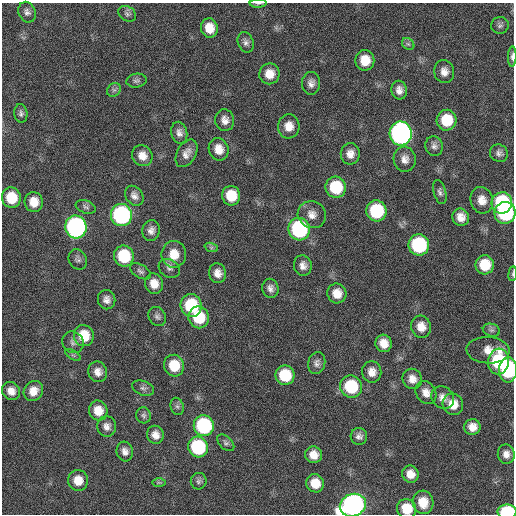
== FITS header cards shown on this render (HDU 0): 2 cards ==
NAXIS1  =                  512 / Axis length
NAXIS2  =                  512 / Axis length

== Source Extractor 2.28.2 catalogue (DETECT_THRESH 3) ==
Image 512 x 512 px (HDU 0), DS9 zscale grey, 1 PNG px = 1 image px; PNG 516 x 516 px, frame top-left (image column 1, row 512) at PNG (2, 3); each listed source drawn as its Kron ellipse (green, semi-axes under 4 px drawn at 4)
Background 115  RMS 11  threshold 34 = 3 sigma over >= 5 px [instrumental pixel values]
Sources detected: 107; all 107 listed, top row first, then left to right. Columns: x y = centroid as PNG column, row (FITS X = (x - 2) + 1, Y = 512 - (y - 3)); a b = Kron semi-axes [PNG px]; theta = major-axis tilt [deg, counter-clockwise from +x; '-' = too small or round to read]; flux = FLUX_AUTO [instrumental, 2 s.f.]
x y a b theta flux
258 3 8 3 1 1200
27 12 10 8 -68 3300
127 14 9 7 -31 2500
500 25 9 8 - 2500
209 28 10 8 -78 11000
246 42 10 8 -69 3200
408 44 7 5 -42 1600
512 57 10 4 89 2300
365 60 10 9 - 14000
444 72 11 10 - 6000
269 74 10 10 - 9800
136 81 10 7 9 2300
311 83 11 9 85 4500
114 90 7 6 - 2100
399 90 9 8 - 4900
21 113 9 6 -83 2400
225 120 11 9 -83 5300
447 120 10 10 - 24000
289 126 12 11 - 8800
179 133 11 8 -79 4200
401 133 12 11 - 300000
434 146 10 8 -73 3300
219 149 11 10 - 8900
187 153 15 9 60 6100
499 153 9 8 - 3200
350 154 11 9 89 6500
142 156 11 10 - 8000
405 159 12 11 - 5900
336 187 10 10 - 33000
440 192 12 6 -75 2600
134 196 11 8 -53 4400
231 196 10 9 - 19000
11 198 10 9 - 21000
482 200 13 11 -75 8400
34 202 10 9 - 11000
502 203 11 10 - 65000
86 207 10 6 -19 2300
376 211 10 10 - 50000
505 213 11 10 - 83000
121 215 11 10 - 140000
312 215 14 13 - 7500
461 217 9 8 - 6700
76 227 11 10 - 230000
299 229 11 10 - 97000
151 230 10 8 79 4600
419 245 10 10 - 73000
211 247 7 4 -18 1500
174 254 13 12 - 13000
124 256 10 10 - 37000
78 259 10 8 -58 2700
485 265 9 9 - 19000
303 266 10 9 - 5000
169 268 11 9 -31 3400
140 271 11 6 -31 2500
218 273 10 8 -74 5900
513 274 7 3 82 1000
154 284 10 9 - 9100
270 288 9 8 - 3800
337 293 10 9 - 9100
107 300 9 8 - 4300
191 305 11 10 - 41000
157 316 10 8 -55 2700
199 317 11 10 - 28000
421 327 11 10 - 9100
491 330 9 6 -14 2200
84 336 11 10 - 19000
73 342 11 10 - 3900
384 343 9 8 - 8700
488 350 21 13 -3 11000
73 355 9 3 -31 1200
499 362 13 10 84 58000
317 363 11 8 76 3600
174 366 11 10 - 19000
508 370 12 9 86 57000
98 372 10 9 - 5700
372 372 11 9 -84 6800
285 375 10 9 - 27000
412 379 10 9 - 6800
351 387 11 11 - 42000
143 388 11 7 -19 2600
11 391 9 8 - 6700
33 391 10 9 - 8100
426 393 12 9 -58 6600
443 397 12 10 -43 6000
453 404 11 10 - 11000
177 406 9 6 -73 2100
98 411 10 9 - 11000
144 415 8 7 - 2300
107 426 10 9 - 4300
204 426 10 10 - 82000
472 427 8 8 - 7400
155 435 9 8 - 5700
359 436 8 8 - 3500
226 443 10 6 -43 2200
198 447 10 9 - 61000
125 451 10 8 -74 4600
506 454 9 8 - 5100
313 455 8 8 - 7600
410 474 9 8 - 8100
78 480 10 10 - 11000
199 481 8 8 - 2400
159 482 7 4 0 1300
315 483 9 8 - 12000
423 502 12 10 -78 14000
353 505 13 11 21 340000
407 509 10 9 - 18000
507 512 9 7 0 50000
At the frame edge (FLAGS 8, measured only in part): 6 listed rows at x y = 258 3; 512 57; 513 274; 353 505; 407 509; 507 512